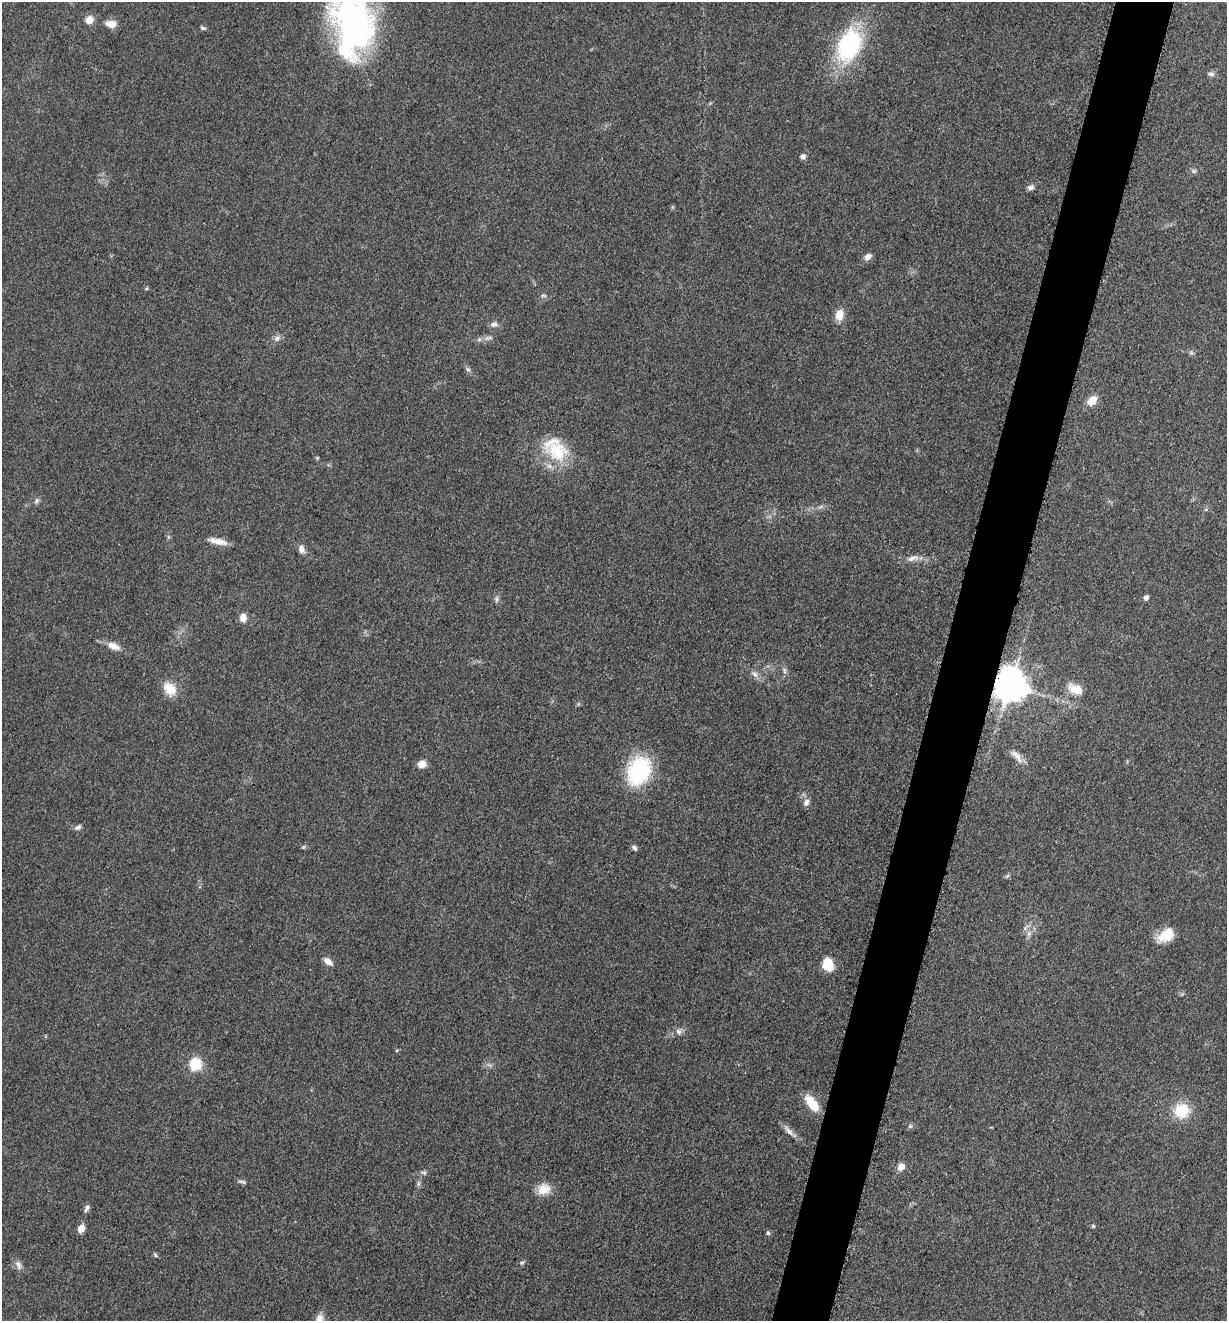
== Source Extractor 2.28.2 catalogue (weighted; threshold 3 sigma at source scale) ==
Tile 10 of 4 x 4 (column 2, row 3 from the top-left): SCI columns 1490-2714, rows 1330-2648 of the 5306 x 5294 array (HDU 1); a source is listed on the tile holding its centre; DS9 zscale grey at full resolution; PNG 1229 x 1323 px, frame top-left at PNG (2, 2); no overlay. Shown black and unused: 5% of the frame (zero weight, under 3 of 5 exposures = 1% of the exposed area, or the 3 px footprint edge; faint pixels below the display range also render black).
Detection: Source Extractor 2.28.2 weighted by HDU 2 'WHT'; one run over the whole footprint, this tile lists its part. Background 0.0505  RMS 0.0057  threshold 0.0256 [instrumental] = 3 sigma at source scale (4.5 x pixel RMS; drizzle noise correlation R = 1.50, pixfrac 1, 0.05/0.05 arcsec/px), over >= 5 px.
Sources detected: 69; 1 too faint to see at this stretch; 1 inside a brighter object's white glare — not listed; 1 inside a brighter listed object's ellipse — not listed separately; the other 66 listed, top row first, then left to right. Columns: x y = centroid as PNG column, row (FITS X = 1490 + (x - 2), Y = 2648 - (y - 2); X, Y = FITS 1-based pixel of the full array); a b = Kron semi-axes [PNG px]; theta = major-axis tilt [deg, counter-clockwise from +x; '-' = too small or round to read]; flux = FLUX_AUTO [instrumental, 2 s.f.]
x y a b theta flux
89 20 10 9 - 4.7
111 24 12 8 -5 5.6
354 25 87 45 -80 160
203 28 8 4 -16 1.1
849 45 30 20 70 78
1211 74 9 6 -4 1.8
803 156 7 6 - 2
1194 171 7 5 44 1.2
1030 187 9 6 7 2.1
868 257 9 7 43 3.2
146 289 6 3 20 0.71
543 295 9 4 -1 1.1
839 315 10 8 76 8.4
494 324 11 7 7 2.4
277 338 10 7 29 2.4
488 338 13 6 12 2.5
1191 353 8 6 -44 1.3
468 369 7 6 - 1.3
1092 401 11 8 42 8
557 451 33 27 -21 27
317 458 5 4 - 0.65
37 501 8 6 53 1.5
218 541 24 7 -12 6.3
301 549 10 8 -73 3.1
913 558 19 7 14 4.2
1146 598 5 4 - 2.4
496 599 11 4 90 1.5
243 618 11 8 -85 4.4
114 646 18 9 -23 5.5
784 671 10 4 -90 1.5
755 674 10 7 -40 2.7
1010 685 10 9 - 1400
170 689 18 14 -50 10
1075 689 20 11 -26 8.5
1017 756 23 8 -49 5.1
422 764 8 7 - 6.4
639 771 22 16 65 72
806 802 10 8 63 2.7
78 827 10 6 34 1.8
303 847 6 4 27 0.84
634 848 8 5 -45 1.5
1007 876 7 4 44 0.95
1029 934 9 6 88 2.6
1166 935 23 13 33 11
328 961 11 6 -37 4.1
828 964 12 9 -74 15
679 1031 9 8 - 2.6
397 1050 6 3 19 0.54
195 1064 6 6 - 62
812 1103 22 10 -52 12
1182 1111 13 12 - 23
910 1126 6 6 - 1.2
789 1131 20 6 -47 3.7
901 1167 9 7 63 4.5
424 1172 9 6 -8 1.5
242 1182 13 4 -18 1.5
418 1183 9 4 81 1.4
544 1189 17 15 10 8.3
87 1208 11 5 63 1.9
1093 1226 4 4 - 0.77
81 1228 8 6 64 6.2
768 1233 7 5 -73 1.1
155 1255 7 5 -52 0.94
522 1263 6 5 - 1
18 1265 13 8 -64 2.9
319 1319 15 9 82 4.7
Overlapping masked pixels (flux is a lower limit): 1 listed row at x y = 1010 685
Isophote crosses this tile's border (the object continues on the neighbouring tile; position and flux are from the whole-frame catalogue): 2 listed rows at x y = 354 25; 319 1319